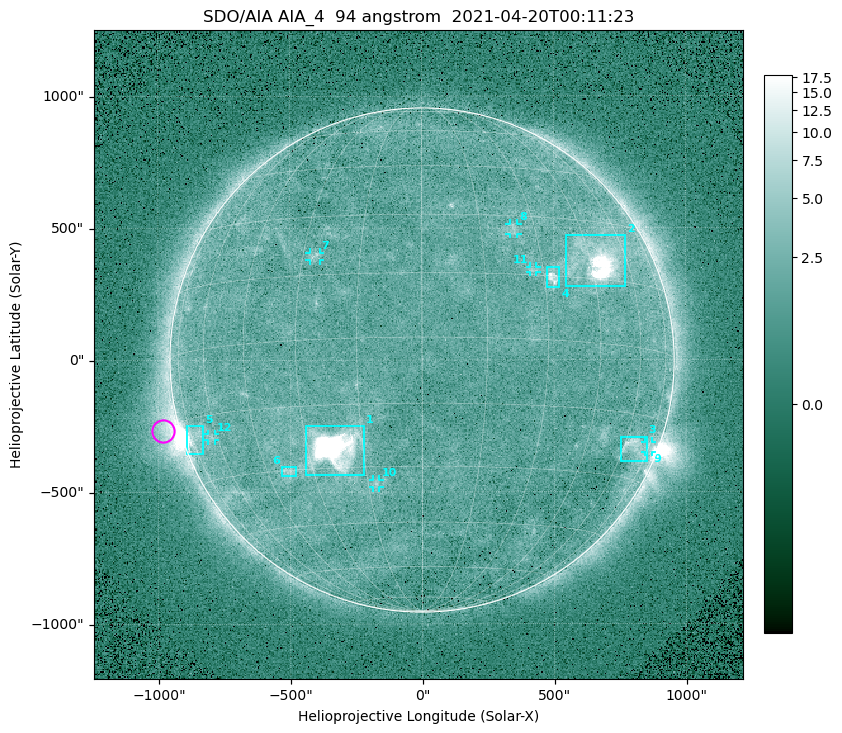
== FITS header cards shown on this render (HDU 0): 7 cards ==
TELESCOP= 'SDO/AIA '
INSTRUME= 'AIA_4   '
WAVELNTH=                   94
WAVEUNIT= 'angstrom'
DATE-OBS= '2021-04-20T00:11:23.12'
CTYPE1  = 'HPLN-TAN'
CTYPE2  = 'HPLT-TAN'

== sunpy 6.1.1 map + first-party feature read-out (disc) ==
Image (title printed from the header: SDO/AIA AIA_4  94 angstrom  2021-04-20T00:11:23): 512 x 512 px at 4.8 arcsec/px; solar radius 955 arcsec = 199 px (full disc in frame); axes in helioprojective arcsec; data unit not stated in the header (colour bar unlabelled)
Orientation: roll -0.138 deg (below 1 deg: not rotated)
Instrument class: DISC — disc imager (sunpy class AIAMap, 94 A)
Bright regions (active regions / flare kernels): reference = the median radial profile (limb darkening/brightening removed); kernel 5 px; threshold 5 sigma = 2.5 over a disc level ~1.73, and >= 1.15x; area >= 9 px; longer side >= 5 px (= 24 arcsec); searched inside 0.97 R_sun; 12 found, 12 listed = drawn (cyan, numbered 1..; 6 of them under ~33 arcsec drawn as corner ticks so the feature stays visible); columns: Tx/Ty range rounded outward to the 10 arcsec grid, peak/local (2 s.f.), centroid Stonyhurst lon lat
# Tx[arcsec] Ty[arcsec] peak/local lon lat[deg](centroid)
1 -440..-220 -440..-250 953 -23 -25
2 540..770 280..470 44 +47 +20
3 750..850 -390..-290 4.2 +65 -22
4 470..520 270..350 6.2 +32 +15
5 -900..-830 -360..-250 6.7 -72 -19
6 -540..-480 -440..-400 3.2 -38 -30
7 -430..-380 380..410 3.2 -27 +20
8 330..370 470..520 2.8 +24 +26
9 840..870 -350..-310 2.7 +75 -22
10 -190..-160 -480..-450 2.9 -13 -34
11 410..440 330..360 2.7 +27 +16
12 -810..-780 -300..-280 2.6 -63 -20
Off-limb structures (1.02-1.3 R_sun): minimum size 50 px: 6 found; the strongest spans PA ~90..115 deg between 1.02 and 1.21 R_sun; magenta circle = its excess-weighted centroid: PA ~105 deg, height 1.06 R_sun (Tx ~-980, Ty ~-270 arcsec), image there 4.6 x the reference